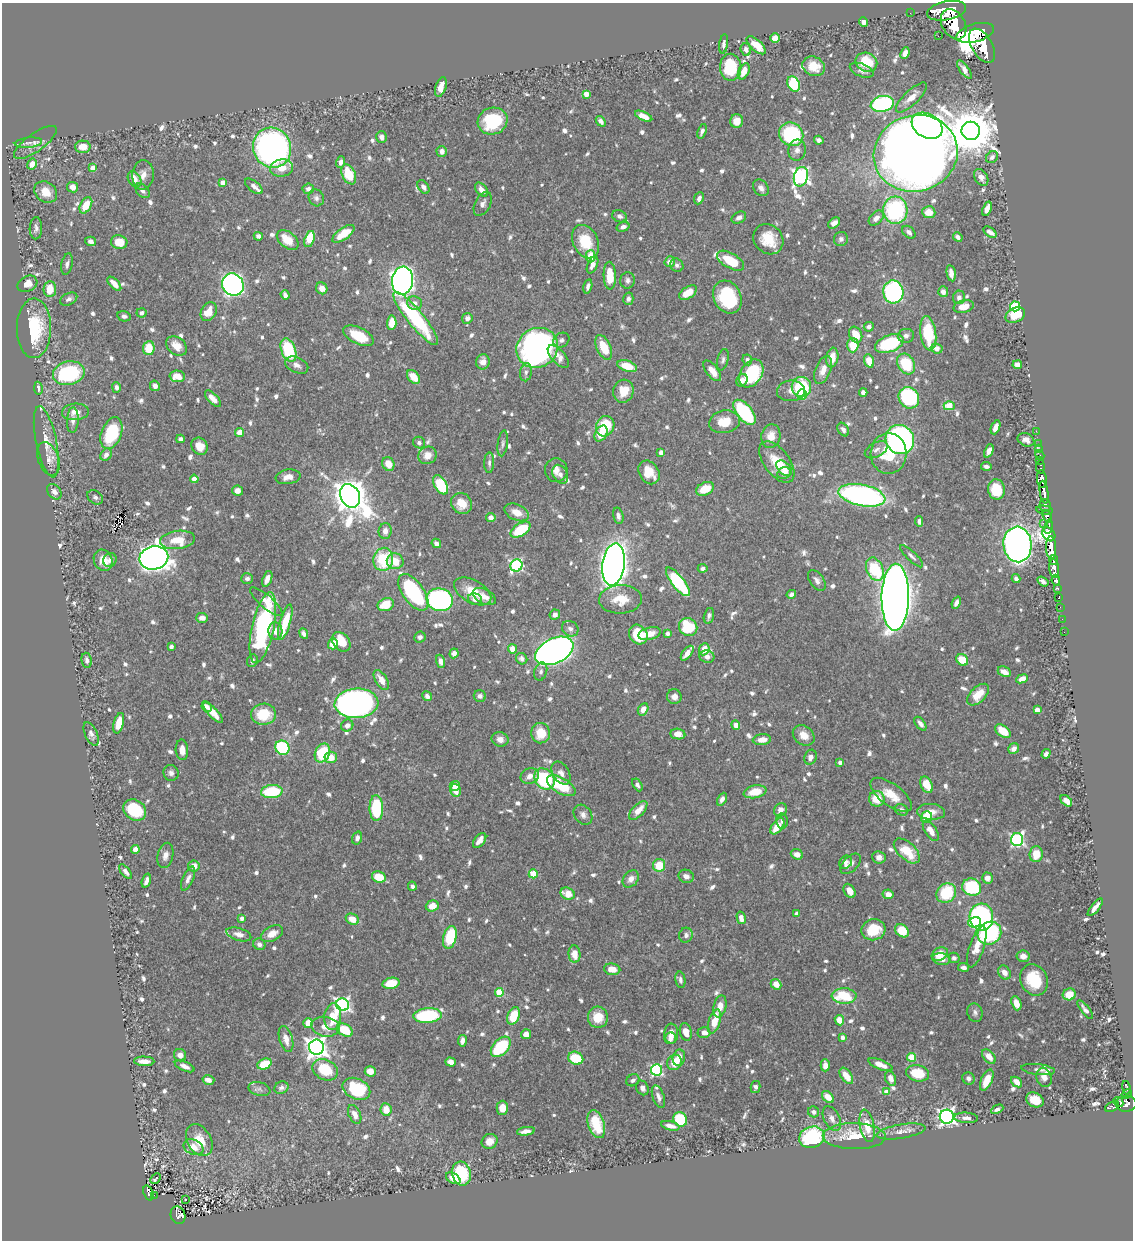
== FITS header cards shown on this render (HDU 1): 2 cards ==
NAXIS1  =                 1131
NAXIS2  =                 1238

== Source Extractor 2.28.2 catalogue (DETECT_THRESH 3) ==
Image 1131 x 1238 px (HDU 1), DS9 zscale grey, 1 PNG px = 1 image px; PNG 1135 x 1242 px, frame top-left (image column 1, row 1238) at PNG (2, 3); each listed source drawn as its Kron ellipse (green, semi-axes under 4 px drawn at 4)
Background 0.585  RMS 0.0089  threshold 0.0267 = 3 sigma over >= 5 px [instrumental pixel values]
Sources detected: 947; of the 947, the 500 brightest by FLUX_AUTO listed and drawn (447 fainter detections omitted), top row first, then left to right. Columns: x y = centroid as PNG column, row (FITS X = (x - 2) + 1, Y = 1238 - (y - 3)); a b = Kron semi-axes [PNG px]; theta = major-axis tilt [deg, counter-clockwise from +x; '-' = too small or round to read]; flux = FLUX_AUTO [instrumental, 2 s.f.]
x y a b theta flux
947 11 20 9 11 4800
910 13 2 2 - 6.4
864 22 5 4 - 4
954 24 16 11 -59 4300
975 33 19 9 15 5200
938 36 2 2 - 7.6
775 38 5 4 - 8.3
724 44 9 4 82 2
756 45 12 5 -42 11
982 46 19 10 -60 5400
746 50 6 5 - 3.2
905 53 6 4 66 3.6
866 62 11 9 -21 20
814 66 11 9 -26 11
731 67 13 10 -88 29
862 70 12 6 -22 2.9
964 70 11 4 -53 4
744 71 8 5 64 7.1
794 84 8 6 -61 36
441 87 10 5 71 6.7
586 94 4 4 - 7.2
911 97 20 7 44 7.4
882 104 11 8 12 89
644 116 9 4 -24 6.5
493 121 15 13 20 38
601 121 6 4 -51 2.7
737 121 7 6 - 5.9
927 126 16 12 -31 200
702 131 7 4 70 2.3
971 131 9 9 - 2700
791 134 12 11 - 54
382 137 6 5 - 3.5
819 140 4 4 - 3
35 142 25 9 36 5.4
28 143 14 5 6 2.3
83 147 7 6 - 8.1
272 148 20 19 - 230
797 150 10 8 80 3.2
442 151 5 5 - 3.2
916 153 42 38 17 1400
992 157 6 5 - 2.1
341 162 6 4 72 2.4
32 164 6 4 59 5.9
93 168 4 4 - 5.9
282 168 11 8 11 8.7
349 174 10 6 -65 17
143 175 15 10 86 5.9
801 177 10 7 76 220
981 177 9 6 -60 3.5
134 179 8 6 -59 6.7
222 183 4 4 - 6.4
254 186 10 5 -39 2.9
73 187 5 5 - 4.8
423 187 7 5 -53 2.7
761 188 9 7 -51 3.1
308 189 5 5 - 2.6
481 190 8 5 -49 3.9
143 191 8 5 -49 2.4
46 192 12 10 -36 10
316 198 9 7 -64 2.3
699 198 6 4 66 2.4
483 204 13 7 63 3.1
86 205 9 5 61 13
987 209 7 4 70 4.6
895 210 13 12 - 72
929 212 7 6 - 8.7
619 216 7 6 - 2.4
739 218 8 5 28 2.6
876 218 9 6 46 3.9
834 223 6 4 40 3.3
623 227 6 4 18 2.7
36 228 11 6 89 2.9
909 232 7 5 -42 2.5
990 232 7 4 -36 2.9
343 234 13 5 35 13
258 236 5 4 - 2.2
958 237 5 4 - 3
309 239 8 4 73 21
768 239 16 14 -46 14
841 239 7 7 - 2
288 240 12 8 -40 12
91 241 5 4 - 2.5
119 242 8 7 - 12
586 242 17 12 -64 21
591 256 6 5 - 12
730 261 15 7 -30 19
670 262 5 5 - 4.4
67 264 11 5 77 2.4
592 265 9 5 67 4.1
677 265 7 6 - 1.9
951 273 8 4 -79 3.3
610 276 14 6 -88 16
628 280 8 7 - 2.4
402 281 14 10 82 420
27 284 10 7 27 6.6
114 284 9 4 -46 5.6
233 285 11 10 - 260
588 286 7 4 77 2.1
322 288 6 5 - 4.8
50 289 8 6 83 13
893 292 11 10 - 110
943 292 5 5 - 3.2
688 293 10 5 33 11
285 295 5 4 - 2.5
727 297 17 13 -63 47
959 297 7 6 - 2.2
69 299 9 6 27 2.3
628 299 6 5 - 1.9
415 303 7 7 - 3.4
964 306 10 6 14 6.1
1015 306 5 5 - 32
209 312 10 7 60 10
142 313 5 4 - 2.2
1015 315 10 7 27 15
124 316 7 5 -13 2
416 318 33 8 -51 61
467 318 5 5 - 3.3
392 323 7 4 86 11
869 327 5 5 - 2.4
34 328 30 17 90 38
928 333 17 8 -82 30
856 335 8 6 -62 12
358 336 16 8 -25 20
906 336 8 6 6 2.3
561 340 8 7 - 2.2
889 344 15 8 20 48
853 345 7 5 88 14
177 346 11 8 -40 8.8
604 347 13 7 -65 16
149 348 7 5 82 13
537 348 21 19 34 260
937 348 6 5 - 6.2
288 350 12 7 -69 38
558 357 14 6 -48 5.2
832 358 10 6 81 8.5
723 360 11 5 77 1.9
747 360 5 4 - 2.1
869 361 7 4 -70 9.7
483 362 7 6 - 4.8
906 364 11 8 -59 25
297 365 12 7 -24 3.8
1017 365 5 4 - 4.2
627 366 10 5 -19 14
823 370 15 7 70 6.1
712 371 12 6 -52 8.2
526 372 9 6 80 2.2
69 373 16 11 12 56
751 373 15 10 57 41
177 376 7 6 - 8.7
413 377 8 5 -47 9.3
742 380 6 5 - 4
155 386 5 5 - 2.5
116 387 5 4 - 2.5
801 387 10 9 - 42
38 388 6 4 -81 2.5
623 391 11 10 - 11
791 391 14 10 5 5
863 392 4 4 - 3.5
802 395 5 5 - 14
909 398 11 9 -52 69
213 399 10 5 -46 5.6
949 406 5 4 - 17
75 412 13 8 3 5.5
744 412 15 7 -51 57
73 420 12 6 87 3.1
725 422 16 11 11 13
605 426 10 9 - 30
996 427 7 4 68 4.6
843 429 7 5 -56 2.4
1036 431 2 2 - 9.8
111 433 16 10 69 35
240 433 5 4 - 8
601 433 8 5 61 7
771 436 12 9 76 8
180 439 4 4 - 2.1
900 440 15 14 - 180
1026 440 9 6 -25 3.4
46 442 36 10 -78 11
419 443 6 5 - 2.1
503 443 13 5 82 1.9
1038 443 2 2 - 10
200 446 9 7 -55 6.5
1039 449 3 2 - 11
876 450 12 7 29 2.9
989 451 7 4 65 4.3
661 453 4 4 - 6.6
889 454 20 18 87 26
106 455 6 5 - 2.8
428 455 9 8 - 6.1
1040 455 5 3 - 33
48 459 17 10 -69 5.4
1039 460 3 2 - 24
777 462 24 12 -53 17
489 463 10 5 89 1.9
388 464 7 6 - 8.1
986 466 5 3 - 2.1
1040 467 6 3 84 61
784 468 9 6 -45 3.9
556 470 12 11 - 5.7
649 472 13 9 -57 12
784 473 7 5 28 3.6
560 474 10 7 -61 3.2
288 477 12 7 9 4.9
194 479 4 4 - 6.2
1042 479 9 5 -85 1500
441 485 10 6 -59 40
705 489 9 6 25 13
996 489 10 8 -82 20
237 491 5 5 - 5
54 492 8 6 -51 3.1
1044 492 11 3 -81 1300
862 495 24 10 -11 180
350 496 12 9 -63 1500
95 497 8 6 -38 2
461 503 11 10 - 11
1045 505 6 5 - 180
1044 510 8 3 -8 230
517 512 13 8 -25 7
618 516 8 5 -76 3.1
1047 516 6 4 -71 460
491 517 5 4 - 3.8
919 521 5 4 - 1.9
1043 523 2 2 - 37
1049 527 7 3 81 410
520 530 11 6 32 26
385 531 8 6 87 4.4
1049 534 8 6 -49 1100
177 540 17 9 7 12
436 543 5 4 - 2.9
1017 544 18 14 -86 670
1051 548 11 5 -88 2500
911 556 15 5 -43 2.4
154 558 14 11 12 770
383 559 11 10 - 34
103 560 11 9 -66 8.3
110 560 7 6 - 2.5
1054 560 5 3 - 530
395 561 8 8 - 11
613 564 21 11 82 680
516 565 6 6 - 95
703 568 5 4 - 2.2
875 569 12 8 -68 34
1054 569 9 5 -84 1300
247 579 6 5 - 2.1
267 579 8 4 69 4.1
1016 579 4 3 - 1.9
817 580 12 7 -55 2.8
1056 580 5 4 - 380
1043 581 6 4 -35 2
678 582 17 6 -52 62
1058 588 3 3 - 110
473 591 20 11 -29 14
413 592 21 10 -54 62
791 594 5 4 - 2
484 597 12 7 -27 6.2
895 597 33 13 89 1400
1059 597 4 3 - 41
475 599 7 5 -15 2.8
620 599 21 14 2 14
440 600 13 11 -15 140
266 602 20 6 -40 8
956 603 6 4 67 2.3
386 605 8 6 22 15
1060 607 2 2 - 9
555 615 5 5 - 3.5
709 616 8 5 76 1.9
202 618 6 5 - 3.9
1062 619 2 2 - 6.9
285 622 18 5 74 20
688 627 9 8 - 35
263 628 36 11 77 100
570 629 8 7 - 2.7
275 631 8 7 - 4.6
1064 632 2 2 - 4
667 633 4 3 - 3
304 634 5 4 - 2.5
649 634 11 6 15 7.2
638 635 10 8 -53 27
420 637 6 5 - 1.9
341 642 11 8 -52 18
333 644 5 5 - 9.7
171 647 4 4 - 2.9
512 649 5 4 - 6
704 649 6 5 - 8.5
554 651 20 12 25 410
454 653 5 4 - 3.1
687 653 8 4 53 5.8
707 657 7 6 - 3.3
522 659 6 5 - 2.4
87 660 7 5 -82 2.5
962 660 6 5 - 15
252 661 6 5 - 1.9
440 661 7 4 -73 2.6
541 672 9 6 74 2
1004 672 7 4 -28 4.8
1022 679 6 4 24 4.7
381 680 11 6 -59 6.7
978 695 13 7 44 11
427 696 5 4 - 2.6
480 696 6 5 - 2.1
674 697 7 7 - 4.1
356 703 22 14 4 280
207 707 6 4 -45 3.1
643 709 6 5 - 5.1
1037 710 4 4 - 7.6
213 713 13 5 -47 8.3
263 714 12 10 1 21
119 723 10 5 76 11
920 724 8 4 -53 3.2
347 725 6 5 - 3.5
736 725 4 4 - 6.2
1003 731 8 5 -37 12
541 733 10 9 - 13
91 734 13 6 -66 2.7
678 734 7 5 -9 6.5
804 735 12 9 -38 6.6
500 739 8 7 - 4.1
762 740 9 5 6 5.3
282 748 7 7 - 65
1014 749 6 5 - 2.8
182 750 10 6 -86 4.7
322 753 10 7 65 28
1046 754 5 4 - 2.1
331 757 6 6 - 9.1
810 757 7 6 - 3.4
840 762 4 3 - 2.7
171 773 8 7 - 2.5
561 773 12 8 -58 4.1
530 776 9 7 22 4.2
544 779 11 9 -48 59
637 785 7 4 -60 2
927 785 8 5 -63 13
455 786 5 5 - 7.3
561 786 16 7 -31 29
455 790 6 5 - 8
272 792 11 6 5 32
755 792 11 6 12 13
891 795 24 11 -37 12
722 799 7 4 62 2.5
877 799 8 8 - 13
1066 801 7 4 -41 5.5
376 808 13 6 -88 45
135 810 12 10 -36 32
638 810 12 5 46 8.1
780 810 7 6 - 3.9
901 810 7 5 -24 2.4
931 812 14 8 -4 5.7
583 815 11 8 -52 3.1
926 817 6 5 - 17
782 821 7 6 - 2
777 826 9 5 53 10
931 831 11 5 -56 6.2
357 838 7 5 73 2.5
1017 840 6 6 - 120
480 841 8 5 51 4.4
135 849 4 4 - 4.8
907 851 16 8 -43 18
797 854 6 5 - 4.7
1036 854 8 6 85 11
165 855 13 7 76 4.2
879 857 7 6 - 3.3
846 862 7 6 - 2.1
851 864 12 7 44 2.9
659 865 6 6 - 14
194 866 6 5 - 5.9
126 872 9 4 -50 2.5
533 874 4 4 - 23
686 876 8 6 -20 3.5
379 877 7 5 -22 13
987 878 5 5 - 4.8
188 879 13 5 66 2.9
631 879 9 7 51 3.9
146 881 7 4 73 2.4
412 886 4 4 - 2.2
972 887 9 8 - 49
850 891 7 5 -59 4.5
946 893 10 9 - 32
568 894 7 6 - 10
888 894 5 5 - 3.4
432 906 6 5 - 8.5
1095 907 11 4 51 4.1
796 914 4 3 - 2.2
981 917 13 12 - 160
241 918 4 3 - 2.7
741 918 6 4 -76 4.9
352 919 7 5 -28 9
975 922 6 5 - 18
873 930 12 10 16 20
902 931 7 6 - 19
989 933 12 11 - 81
239 934 13 6 -17 4.3
272 934 12 7 28 6.7
686 935 7 7 - 2.1
450 937 11 6 75 32
259 944 6 5 - 2.3
977 947 21 7 72 9.7
574 954 9 6 -85 8
940 954 8 6 29 9.7
1023 956 7 5 -9 4.1
954 958 5 5 - 2
941 959 9 5 -11 4.3
963 967 5 4 - 2.5
612 969 8 6 -6 7.3
1004 973 7 6 - 5.1
680 980 8 5 -80 2.1
1034 980 16 13 -62 25
391 983 8 5 12 17
776 984 5 5 - 7.2
499 993 4 4 - 23
1069 994 6 6 - 9.8
844 996 12 8 -2 27
1016 1003 7 5 -70 8
343 1005 6 6 - 170
720 1006 11 6 75 6.6
1085 1010 11 4 -51 2.4
975 1013 9 7 -74 2.2
333 1016 13 8 83 18
428 1016 14 7 4 62
513 1016 9 6 69 17
598 1017 10 10 - 11
839 1020 5 4 - 8.5
714 1021 12 6 74 11
308 1023 5 5 - 11
325 1027 14 10 -9 8.7
345 1030 8 5 -29 22
686 1032 9 6 -75 6.5
704 1033 6 5 - 3.5
526 1034 5 5 - 5
671 1034 10 7 89 4.6
842 1037 4 3 - 3
670 1038 6 5 - 2.6
286 1039 13 6 -74 5.2
462 1041 6 4 82 3.3
316 1047 7 7 - 490
501 1047 12 7 46 41
180 1055 6 6 - 3.8
989 1056 8 5 -49 7
912 1057 4 4 - 20
576 1058 8 6 -22 23
679 1058 8 6 79 6.2
144 1061 10 4 -2 5.7
451 1062 5 4 - 4.7
674 1062 8 7 - 10
264 1064 7 5 23 24
825 1065 6 4 90 3.9
880 1065 13 5 -22 6.5
185 1066 10 4 -24 3.4
325 1070 13 10 -28 21
656 1070 5 5 - 86
1038 1070 17 5 -7 3
370 1071 5 5 - 6.6
917 1073 12 8 -13 17
846 1076 9 5 -55 9
1044 1077 10 7 -71 3.9
891 1078 7 5 -68 3.4
968 1078 6 6 - 2.7
208 1080 6 4 -15 4.5
633 1080 7 5 34 1.9
987 1080 11 5 66 9.4
1017 1082 6 4 -42 5.6
756 1087 6 5 - 2
281 1088 7 6 - 2.2
642 1088 7 6 - 2.5
1126 1088 7 3 -79 180
259 1089 11 7 -13 2.3
356 1089 14 10 -26 34
887 1092 4 4 - 7.2
1127 1094 5 4 - 250
658 1097 12 6 -71 3
828 1097 7 5 -44 8.7
1035 1100 9 7 -24 13
1118 1102 5 4 - 160
1126 1104 10 7 2 610
1112 1107 7 4 26 65
502 1108 7 5 89 6.3
386 1109 6 5 - 8.2
997 1109 6 4 26 2
814 1112 6 5 - 2.1
355 1114 10 6 -65 4.6
947 1117 7 7 - 250
966 1118 12 5 -4 3
680 1119 7 6 - 34
832 1119 13 8 -63 4.3
596 1124 14 8 -71 19
670 1126 9 4 -14 5.1
867 1126 16 7 -79 11
526 1131 9 4 8 3.8
901 1132 24 7 9 5.4
854 1136 31 13 -1 21
812 1137 13 10 19 58
199 1140 17 12 -59 14
489 1141 8 7 - 5.4
193 1147 10 7 -24 6.7
461 1174 12 9 -76 43
156 1178 6 3 46 7.2
453 1178 8 5 -30 6.6
149 1193 8 4 -71 92
154 1195 2 2 - 5.9
185 1200 3 3 - 2.7
178 1215 9 7 -73 130
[447 fainter detections neither listed nor drawn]